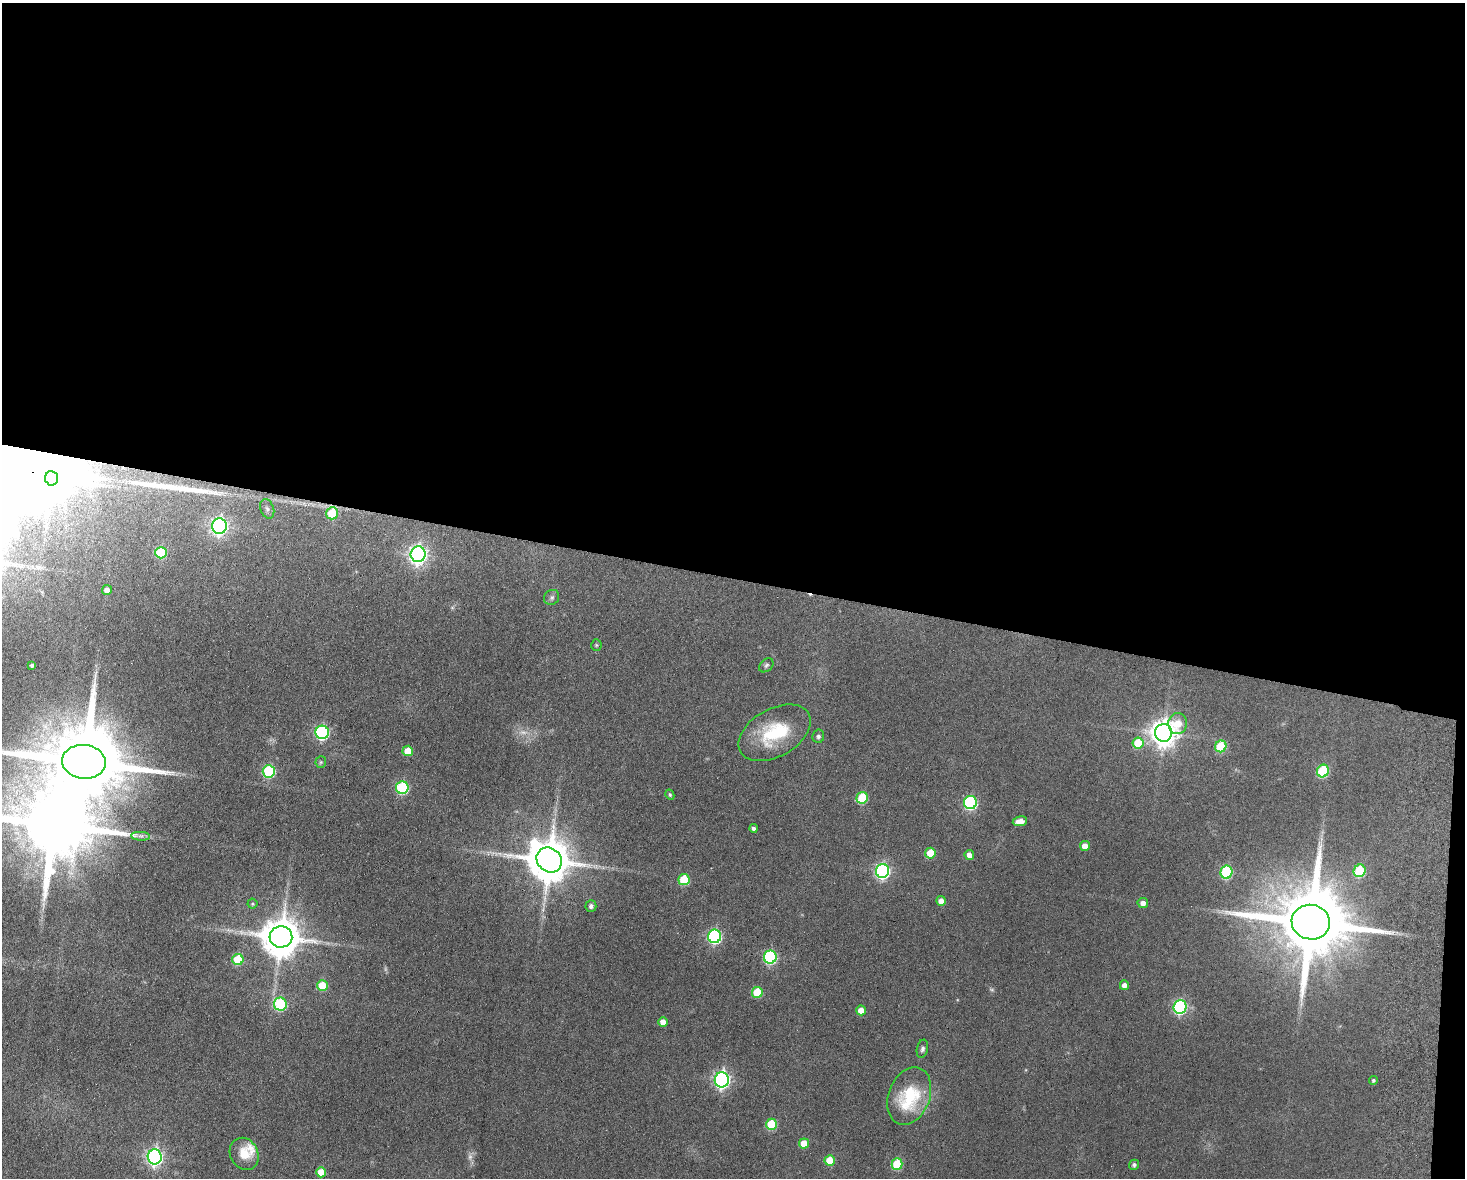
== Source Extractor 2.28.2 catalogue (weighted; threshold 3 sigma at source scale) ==
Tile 3 of 3 x 4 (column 3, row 1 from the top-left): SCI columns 3095-4557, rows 3539-4714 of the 4838 x 4724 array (HDU 1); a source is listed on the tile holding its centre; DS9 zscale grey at full resolution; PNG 1467 x 1180 px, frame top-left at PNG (2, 3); each listed source drawn as its Kron ellipse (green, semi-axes under 4 px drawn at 4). Shown black and unused: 50% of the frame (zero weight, under 9 of 18 exposures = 3% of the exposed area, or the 3 px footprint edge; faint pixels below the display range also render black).
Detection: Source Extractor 2.28.2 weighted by HDU 2 'WHT'; one run over the whole footprint, this tile lists its part. Background 0.136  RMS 0.0032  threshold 0.0132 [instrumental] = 3 sigma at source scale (4.09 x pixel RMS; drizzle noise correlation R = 1.36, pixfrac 0.8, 0.05/0.05 arcsec/px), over >= 5 px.
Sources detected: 75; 4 too faint to see at this stretch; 1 inside a brighter object's white glare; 1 cosmic-ray / hot-pixel residue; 2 long thin detections or spike segments (spike, bleed or trail) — neither listed nor drawn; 1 inside a brighter listed object's ellipse — not listed separately; the other 66 listed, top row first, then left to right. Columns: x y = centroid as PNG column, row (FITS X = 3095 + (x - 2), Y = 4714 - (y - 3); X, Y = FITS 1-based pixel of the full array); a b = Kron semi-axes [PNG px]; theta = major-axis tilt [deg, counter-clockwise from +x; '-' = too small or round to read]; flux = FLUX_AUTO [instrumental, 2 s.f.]
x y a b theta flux
52 478 7 6 - 930
267 509 10 6 -70 1
332 513 6 6 - 11
219 526 8 7 - 100
161 553 6 6 - 15
418 554 8 7 - 130
107 590 5 5 - 1.7
552 597 8 7 - 0.9
596 645 5 5 - 0.41
32 665 4 3 - 0.67
766 665 8 6 44 0.66
1178 724 10 9 - 5.6
322 732 7 6 - 46
775 733 39 24 29 17
1164 733 9 8 - 350
818 736 7 6 - 0.92
1138 743 6 5 - 10
1221 746 6 5 - 13
408 751 5 5 - 5.4
84 762 22 16 -7 5300
321 762 6 5 - 0.54
269 771 6 6 - 30
1323 771 6 6 - 23
402 788 6 6 - 30
670 795 5 4 - 0.44
862 798 6 5 - 16
970 802 6 6 - 42
1020 821 7 5 11 2.9
753 828 4 4 - 0.93
141 836 9 3 -4 0.85
1085 846 5 5 - 3
930 853 5 5 - 6.9
969 855 5 4 - 2.1
549 860 13 11 -42 1200
882 871 7 6 - 73
1360 871 6 6 - 18
1226 872 6 6 - 26
684 879 5 5 - 13
941 901 5 4 - 2.3
1143 903 5 5 - 1.7
252 904 5 5 - 0.44
591 906 5 5 - 1.2
1311 922 19 17 -9 4400
715 936 6 6 - 54
281 937 11 10 - 950
770 957 6 6 - 40
238 959 5 5 - 13
322 985 5 5 - 10
1124 985 5 4 - 1.8
757 992 5 5 - 11
280 1004 6 6 - 27
1180 1007 7 6 - 44
861 1010 5 5 - 3.9
663 1022 5 4 - 2.8
922 1049 9 5 78 0.85
722 1080 7 7 - 89
1373 1080 4 4 - 0.58
909 1096 30 20 69 19
771 1124 5 5 - 14
804 1143 5 5 - 5.3
244 1154 16 13 -61 5.6
155 1157 7 7 - 93
830 1160 5 5 - 6.5
897 1164 5 5 - 14
1134 1165 5 5 - 0.8
321 1172 5 5 - 4.9
Overlapping masked pixels (flux is a lower limit): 1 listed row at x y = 332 513
Isophote crosses this tile's border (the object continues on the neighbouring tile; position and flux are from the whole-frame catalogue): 1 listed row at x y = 84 762